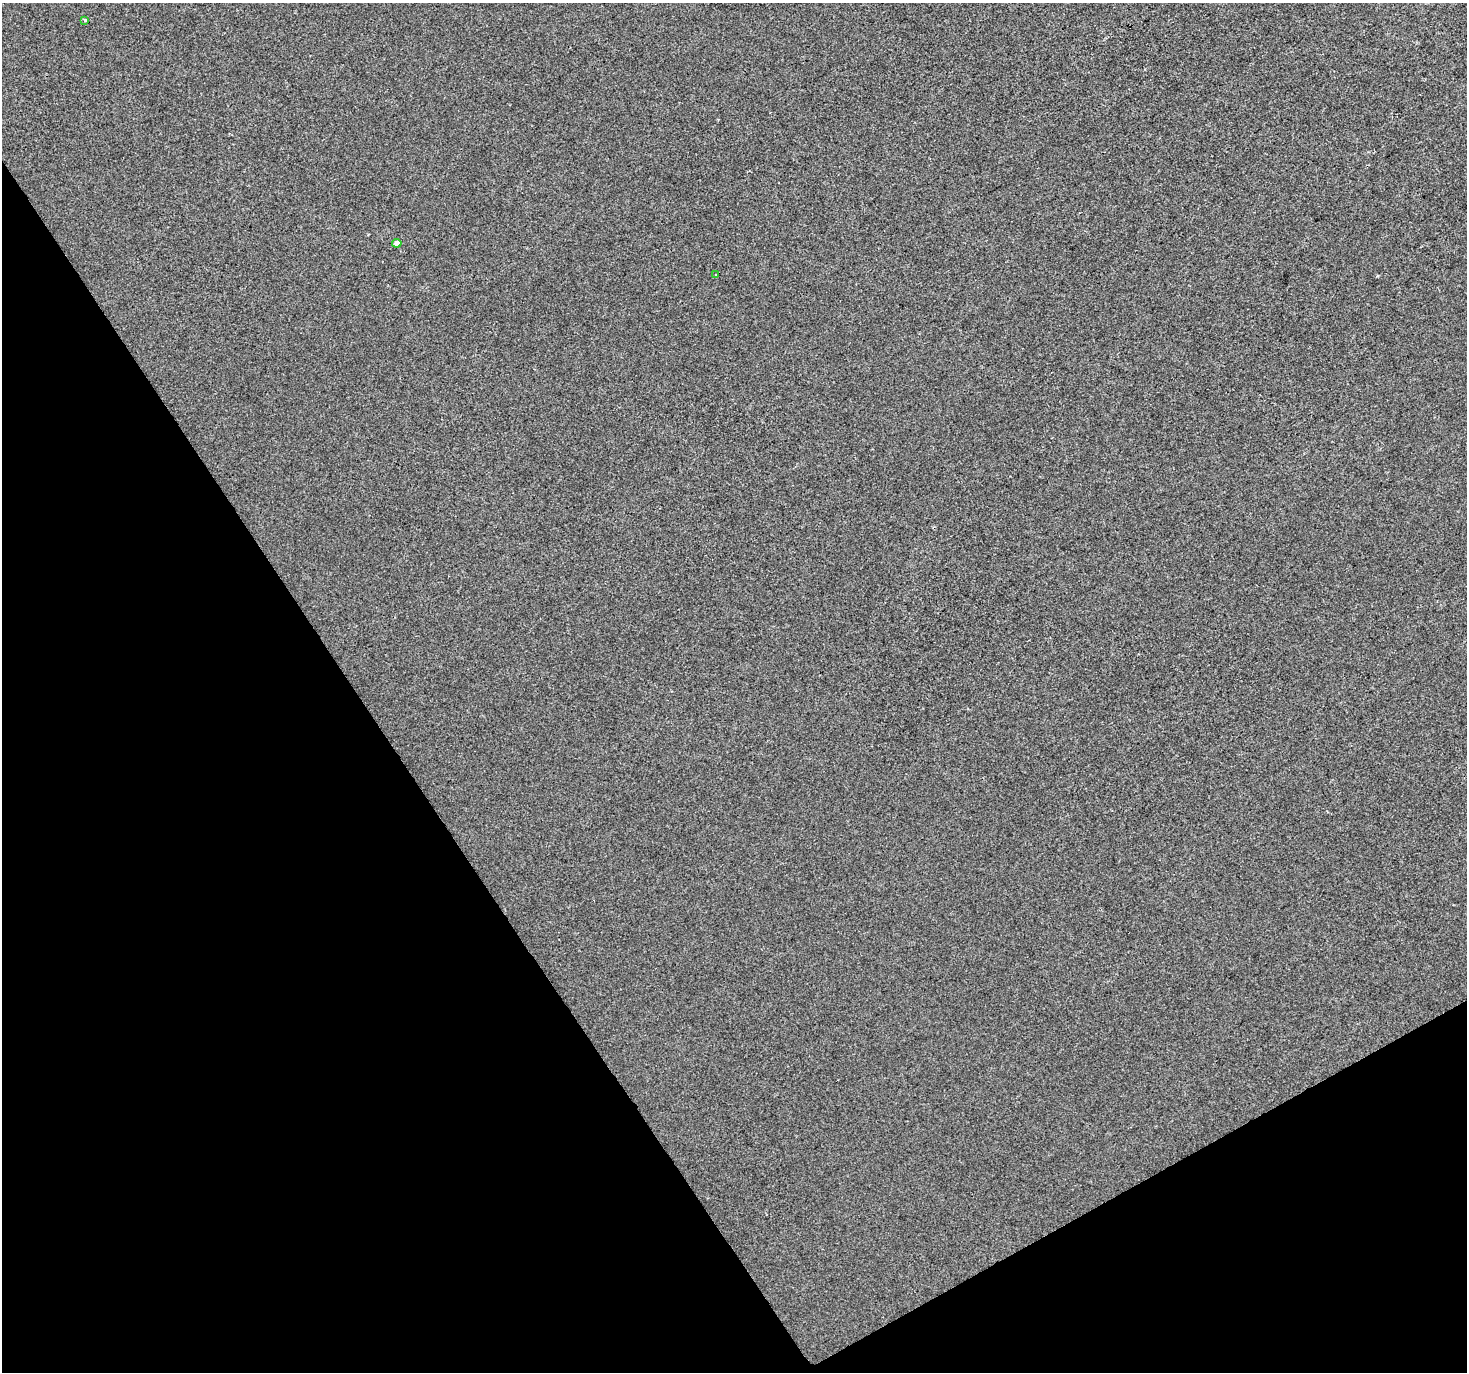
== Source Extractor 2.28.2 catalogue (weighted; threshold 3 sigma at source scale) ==
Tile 14 of 4 x 4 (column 2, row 4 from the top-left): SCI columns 1468-2932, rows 175-1544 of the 5862 x 5765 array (HDU 1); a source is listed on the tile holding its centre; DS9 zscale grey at full resolution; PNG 1469 x 1374 px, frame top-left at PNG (2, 3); each listed source drawn as its Kron ellipse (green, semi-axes under 4 px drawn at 4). Shown black and unused: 31% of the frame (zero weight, under 2 of 3 exposures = <1% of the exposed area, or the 3 px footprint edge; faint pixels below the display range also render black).
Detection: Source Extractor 2.28.2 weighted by HDU 2 'WHT'; one run over the whole footprint, this tile lists its part. Background -8.44e-04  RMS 0.0056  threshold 0.025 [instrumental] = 3 sigma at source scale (4.5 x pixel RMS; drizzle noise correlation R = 1.50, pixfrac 1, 0.0396/0.0396 arcsec/px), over >= 5 px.
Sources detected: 3; all 3 listed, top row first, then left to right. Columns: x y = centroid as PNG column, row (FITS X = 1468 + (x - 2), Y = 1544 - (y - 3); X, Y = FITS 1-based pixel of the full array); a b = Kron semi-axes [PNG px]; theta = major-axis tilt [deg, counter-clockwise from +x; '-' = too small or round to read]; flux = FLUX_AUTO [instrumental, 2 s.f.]
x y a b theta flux
85 20 4 3 - 1.1
397 243 4 4 - 3.9
716 275 3 3 - 0.92